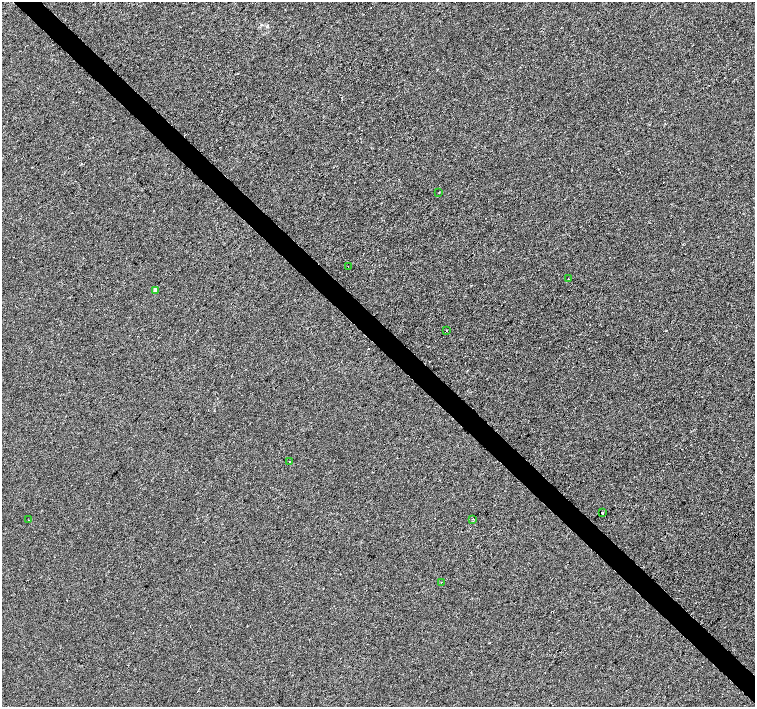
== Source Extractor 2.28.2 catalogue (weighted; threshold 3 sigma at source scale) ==
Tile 6 of 4 x 4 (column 2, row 2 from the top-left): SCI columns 1507-3012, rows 2976-4384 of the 6028 x 6015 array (HDU 1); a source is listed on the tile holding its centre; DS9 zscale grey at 2 x 2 block average (1 PNG px = mean of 2 x 2 image px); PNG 757 x 709 px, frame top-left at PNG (2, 2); each listed source drawn as its Kron ellipse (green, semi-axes under 4 px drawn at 4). Shown black and unused: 4% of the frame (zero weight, under 2 of 3 exposures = <1% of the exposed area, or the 3 px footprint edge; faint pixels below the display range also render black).
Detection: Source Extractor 2.28.2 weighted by HDU 2 'WHT'; one run over the whole footprint, this tile lists its part. Background -2.09e-04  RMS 0.0042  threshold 0.0189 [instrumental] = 3 sigma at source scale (4.5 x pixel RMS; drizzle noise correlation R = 1.50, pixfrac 1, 0.0396/0.0396 arcsec/px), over >= 5 px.
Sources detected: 12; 2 cosmic-ray / hot-pixel residue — neither listed nor drawn; the other 10 listed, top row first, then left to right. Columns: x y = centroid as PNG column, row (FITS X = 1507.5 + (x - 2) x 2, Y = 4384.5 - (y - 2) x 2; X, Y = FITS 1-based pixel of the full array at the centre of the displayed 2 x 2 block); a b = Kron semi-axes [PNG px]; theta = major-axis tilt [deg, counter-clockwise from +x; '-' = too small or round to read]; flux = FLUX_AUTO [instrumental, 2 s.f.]
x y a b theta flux
439 192 2 2 - 0.36
348 267 2 2 - 0.71
568 279 2 2 - 0.61
155 290 2 2 - 5.7
446 330 2 2 - 1.6
289 462 2 2 - 0.4
602 513 2 2 - 11
472 519 2 2 - 0.47
29 520 2 2 - 0.54
441 582 2 2 - 1.5
Diffuse or blended objects may show on this block-average render without a row.